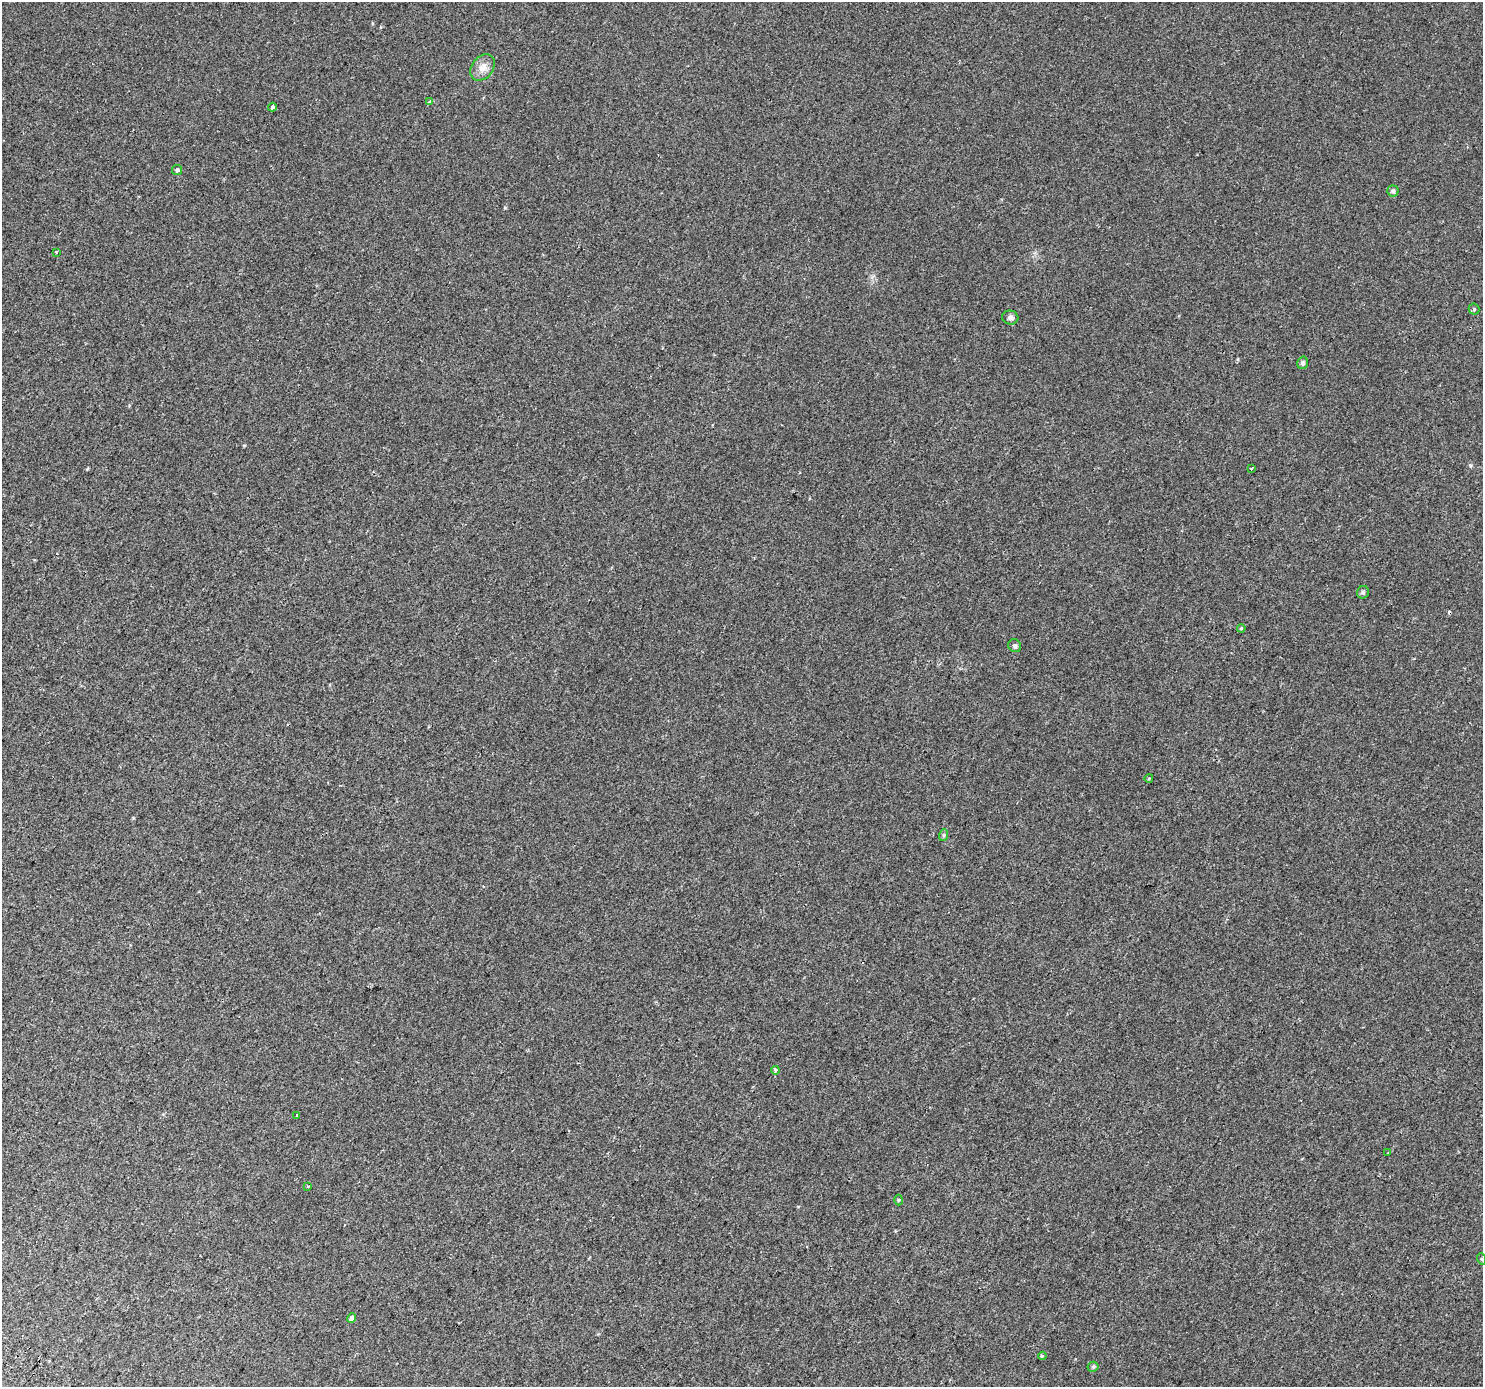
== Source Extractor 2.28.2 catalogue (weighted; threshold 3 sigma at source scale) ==
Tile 7 of 4 x 4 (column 3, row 2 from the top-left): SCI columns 3003-4483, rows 3074-4458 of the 5998 x 6079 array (HDU 1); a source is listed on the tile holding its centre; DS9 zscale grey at full resolution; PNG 1485 x 1389 px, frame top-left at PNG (2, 2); each listed source drawn as its Kron ellipse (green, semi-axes under 4 px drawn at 4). Shown black and unused: <1% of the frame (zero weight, under 2 of 3 exposures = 3% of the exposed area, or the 3 px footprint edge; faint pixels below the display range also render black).
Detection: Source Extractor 2.28.2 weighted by HDU 2 'WHT'; one run over the whole footprint, this tile lists its part. Background 2.48e-04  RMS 0.0039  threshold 0.0176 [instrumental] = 3 sigma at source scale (4.5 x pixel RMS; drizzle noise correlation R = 1.50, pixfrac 1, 0.0396/0.0396 arcsec/px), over >= 5 px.
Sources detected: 26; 2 cosmic-ray / hot-pixel residue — neither listed nor drawn; the other 24 listed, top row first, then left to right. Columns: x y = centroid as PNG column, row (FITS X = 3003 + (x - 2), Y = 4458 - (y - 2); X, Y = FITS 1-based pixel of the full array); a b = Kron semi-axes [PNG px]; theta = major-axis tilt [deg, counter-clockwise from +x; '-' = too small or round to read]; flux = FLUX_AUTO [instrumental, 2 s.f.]
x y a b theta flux
483 67 14 10 51 3.1
429 102 3 3 - 1
272 107 4 4 - 2
177 170 5 5 - 0.58
1393 191 5 5 - 0.83
56 252 3 3 - 1.9
1474 309 5 5 - 0.59
1010 317 8 7 - 1.1
1303 363 6 5 - 0.89
1251 468 3 3 - 2.5
1363 592 6 6 - 0.84
1241 628 4 3 - 0.46
1015 646 7 6 - 0.85
1149 778 4 3 - 0.33
944 835 6 4 72 0.5
775 1070 4 4 - 0.98
297 1115 3 3 - 0.69
1388 1153 3 2 - 0.55
308 1186 3 2 - 0.45
898 1200 5 3 - 0.36
1482 1259 6 3 -72 0.44
351 1318 5 4 - 1.1
1042 1356 4 3 - 0.47
1093 1367 5 5 - 0.55